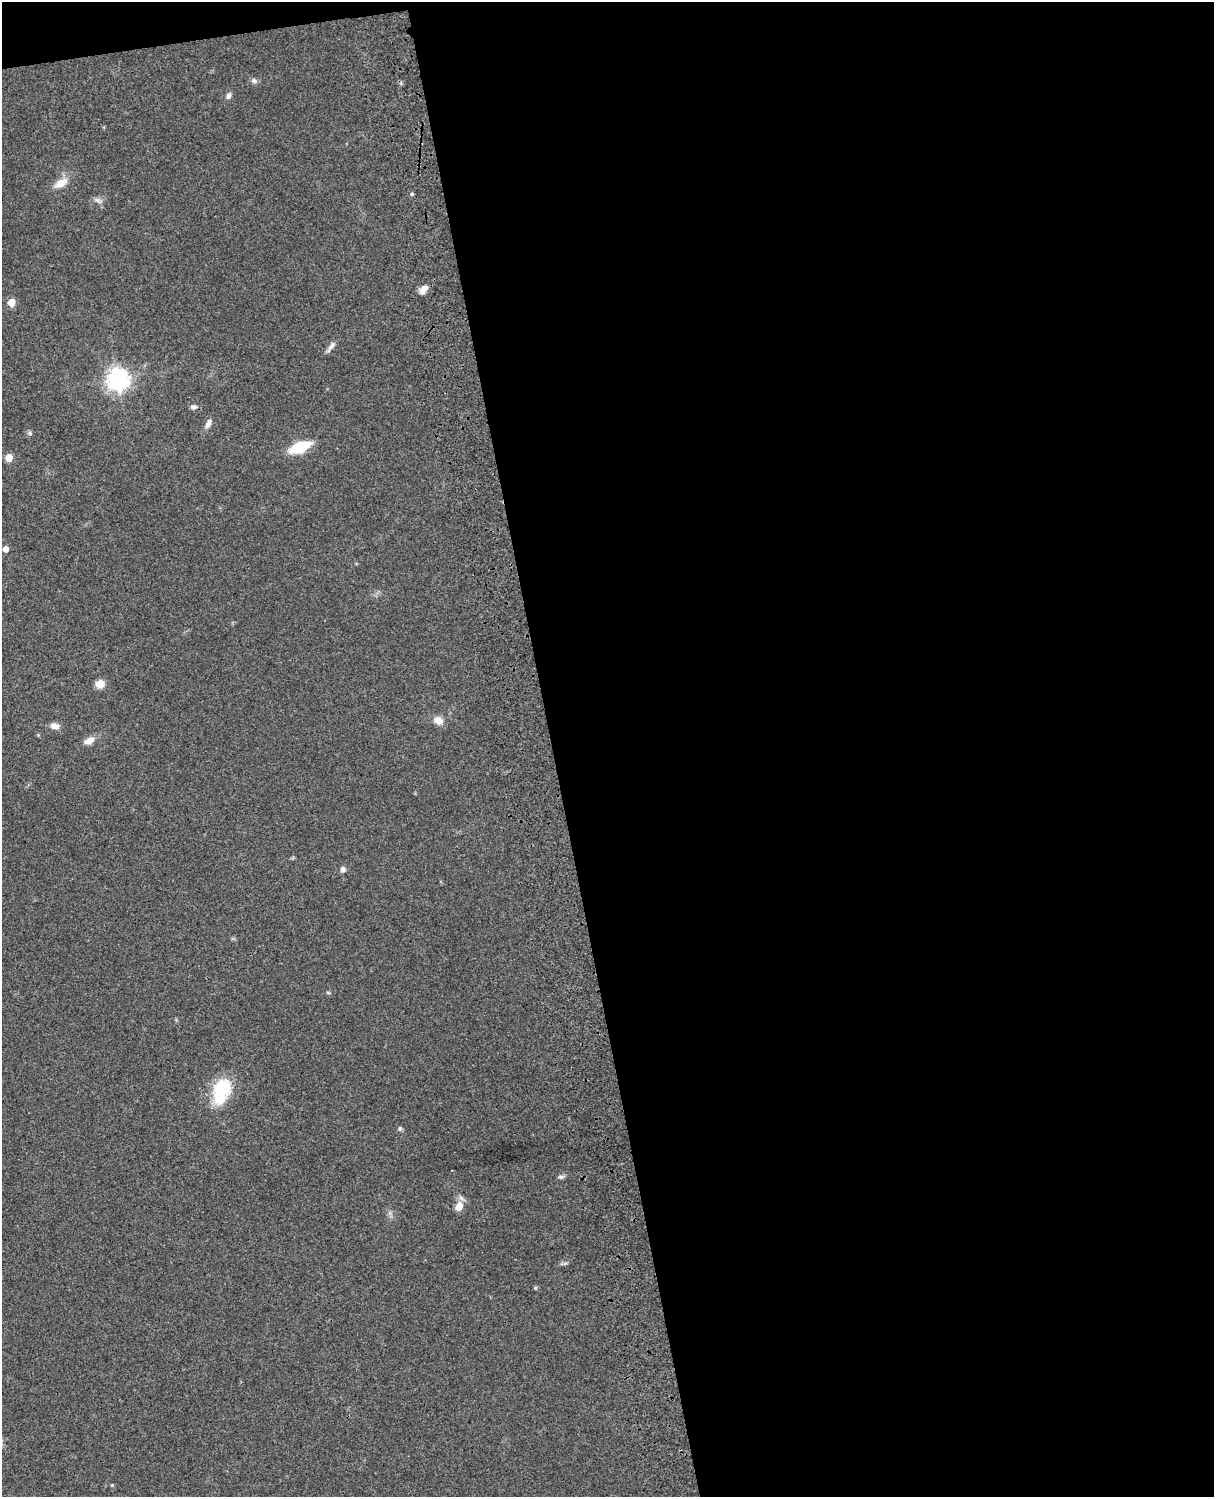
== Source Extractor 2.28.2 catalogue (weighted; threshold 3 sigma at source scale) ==
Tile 4 of 4 x 3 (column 4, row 1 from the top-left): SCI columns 3756-4967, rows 3272-4766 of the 5088 x 4934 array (HDU 1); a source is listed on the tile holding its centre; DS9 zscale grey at full resolution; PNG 1216 x 1499 px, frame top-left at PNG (2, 2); no overlay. Shown black and unused: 55% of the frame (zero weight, under 3 of 4 exposures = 6% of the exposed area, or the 3 px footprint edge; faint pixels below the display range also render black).
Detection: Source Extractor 2.28.2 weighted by HDU 2 'WHT'; one run over the whole footprint, this tile lists its part. Background 0.0873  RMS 0.0063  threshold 0.0284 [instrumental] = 3 sigma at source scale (4.5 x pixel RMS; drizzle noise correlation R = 1.50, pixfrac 1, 0.05/0.05 arcsec/px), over >= 5 px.
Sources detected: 26; all 26 listed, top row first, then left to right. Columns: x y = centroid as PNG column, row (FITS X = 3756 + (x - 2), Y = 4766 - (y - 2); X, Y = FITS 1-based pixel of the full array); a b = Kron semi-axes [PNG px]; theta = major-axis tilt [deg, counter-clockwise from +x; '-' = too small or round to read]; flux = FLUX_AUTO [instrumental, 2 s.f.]
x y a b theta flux
254 81 8 6 -26 1.9
228 96 9 6 81 2.1
61 183 15 8 32 8
412 194 5 4 - 0.76
97 200 11 5 -26 2.2
424 289 12 7 49 4.8
11 302 6 5 - 10
331 347 18 5 56 2.7
118 379 8 8 - 340
193 407 9 6 2 2
208 423 13 6 62 3.3
30 433 6 5 - 1.1
300 447 18 8 21 25
9 458 5 5 - 11
6 549 5 5 - 4.6
100 684 9 8 - 6.8
438 720 12 9 -22 5
55 726 11 7 -15 3.9
89 741 14 8 20 4.7
343 869 6 6 - 2.4
328 993 6 3 -19 0.71
221 1092 33 19 71 30
400 1129 6 5 - 1.2
561 1177 8 5 10 1.5
459 1206 11 8 68 6.6
565 1263 7 4 19 1.1